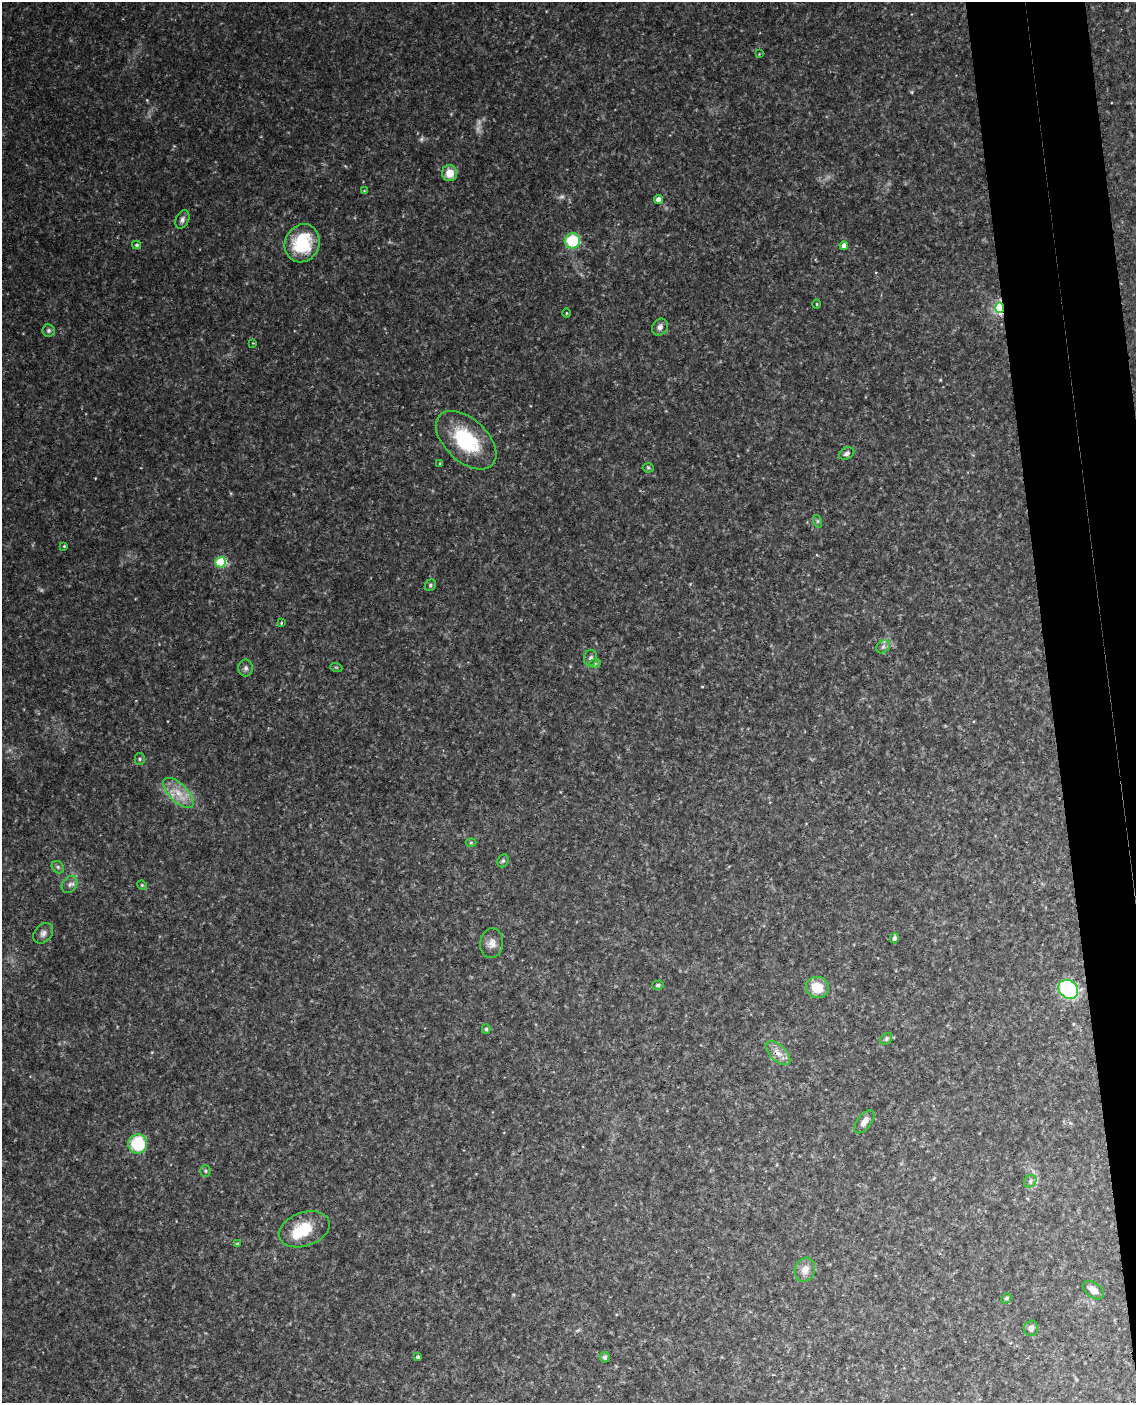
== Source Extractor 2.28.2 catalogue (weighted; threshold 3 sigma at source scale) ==
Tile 6 of 4 x 3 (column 2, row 2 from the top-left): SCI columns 1194-2327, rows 1643-3043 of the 4652 x 4581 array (HDU 1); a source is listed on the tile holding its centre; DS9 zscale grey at full resolution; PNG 1138 x 1405 px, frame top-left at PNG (2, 2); each listed source drawn as its Kron ellipse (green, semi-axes under 4 px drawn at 4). Shown black and unused: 7% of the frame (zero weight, under 3 of 4 exposures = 6% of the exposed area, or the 3 px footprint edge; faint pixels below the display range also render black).
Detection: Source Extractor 2.28.2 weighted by HDU 2 'WHT'; one run over the whole footprint, this tile lists its part. Background 0.116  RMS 0.01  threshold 0.0451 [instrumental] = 3 sigma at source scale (4.5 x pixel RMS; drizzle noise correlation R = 1.50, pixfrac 1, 0.05/0.05 arcsec/px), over >= 5 px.
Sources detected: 62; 4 too faint to see at this stretch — neither listed nor drawn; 1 inside a brighter listed object's ellipse — not listed separately; the other 57 listed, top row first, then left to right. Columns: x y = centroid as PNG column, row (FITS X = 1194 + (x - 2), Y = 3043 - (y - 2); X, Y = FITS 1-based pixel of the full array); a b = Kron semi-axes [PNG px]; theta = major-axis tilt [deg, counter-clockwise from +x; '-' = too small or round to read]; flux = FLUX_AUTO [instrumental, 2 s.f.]
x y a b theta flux
759 54 4 4 - 0.75
450 173 8 7 - 15
364 191 4 4 - 0.84
658 199 4 4 - 5.6
182 219 10 6 66 3.4
572 241 7 7 - 47
302 243 19 17 65 51
137 245 4 3 - 1.5
844 246 4 4 - 6.3
817 304 5 3 - 0.86
1000 308 5 4 - 190
566 313 4 3 - 0.78
660 327 9 7 55 4.5
49 330 6 6 - 2.2
253 343 2 2 - 0.56
466 440 36 21 -43 67
847 453 8 6 25 3.4
440 463 4 3 - 0.79
648 468 5 5 - 1.3
817 521 6 4 -72 1.4
64 546 3 3 - 0.94
221 562 5 5 - 67
430 585 6 5 - 1.6
281 623 3 3 - 0.89
883 647 7 6 - 2.8
591 658 8 6 74 2.9
595 663 6 4 19 1.4
336 667 6 3 -19 1.1
246 668 8 7 - 3.1
140 759 5 5 - 1.6
178 793 19 9 -44 15
471 842 5 3 - 1
503 861 7 5 67 1.9
58 867 7 5 -47 2
70 884 9 7 52 3.7
142 885 5 4 - 0.96
43 933 11 8 48 4.6
894 938 5 4 - 2.6
492 943 15 11 83 7.7
658 985 6 4 15 1.6
817 987 11 10 - 20
1068 989 10 8 -38 110
486 1029 5 4 - 1.5
886 1039 6 5 - 1.9
778 1053 15 8 -45 7.9
864 1122 13 7 52 6.4
138 1144 9 9 - 48
205 1171 5 5 - 1.5
1030 1181 7 5 48 2.5
304 1229 26 17 19 31
237 1244 4 3 - 1.4
805 1270 12 10 69 8.7
1093 1290 12 7 -37 6.9
1006 1298 5 4 - 1.4
1031 1328 7 7 - 4.5
418 1357 3 3 - 1.8
605 1357 5 5 - 2.4
Overlapping masked pixels (flux is a lower limit): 1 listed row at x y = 1000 308